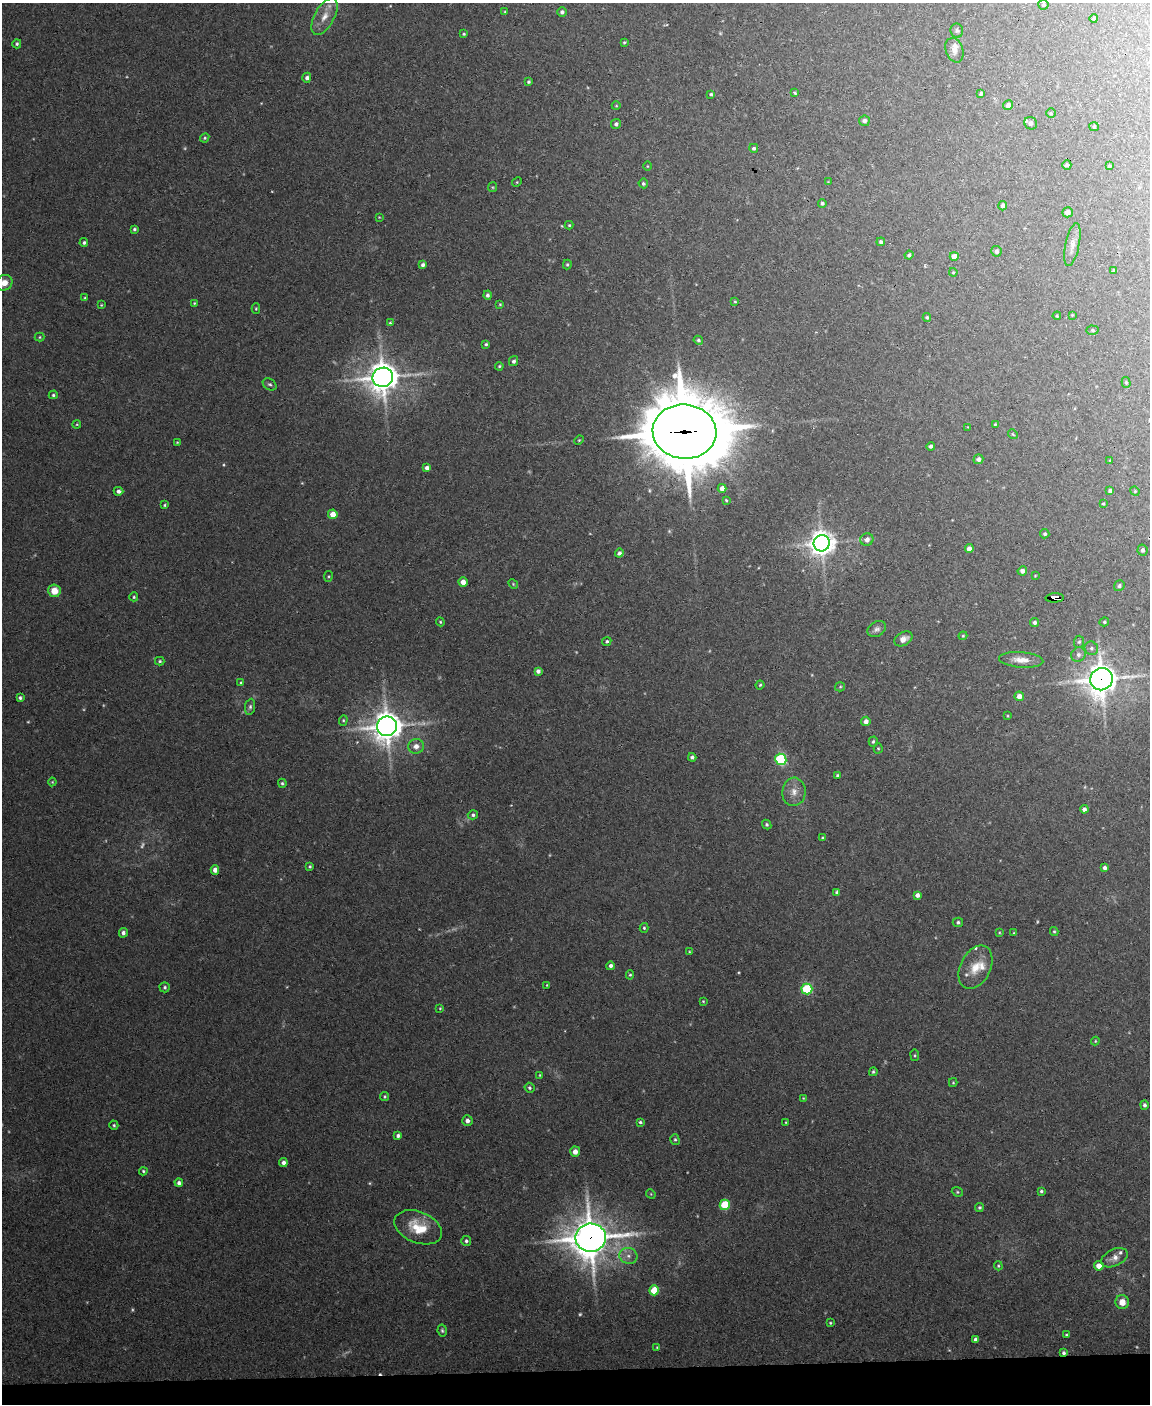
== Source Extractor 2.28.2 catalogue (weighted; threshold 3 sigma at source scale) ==
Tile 10 of 4 x 3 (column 2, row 3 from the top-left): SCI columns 1149-2296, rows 234-1635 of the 4592 x 4566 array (HDU 1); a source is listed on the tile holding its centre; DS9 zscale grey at full resolution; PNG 1152 x 1406 px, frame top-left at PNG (2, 3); each listed source drawn as its Kron ellipse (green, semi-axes under 4 px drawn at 4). Shown black and unused: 2% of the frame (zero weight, under 3 of 4 exposures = <1% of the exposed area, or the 3 px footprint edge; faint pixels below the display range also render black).
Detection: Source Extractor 2.28.2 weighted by HDU 2 'WHT'; one run over the whole footprint, this tile lists its part. Background 0.0514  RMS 0.0046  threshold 0.0209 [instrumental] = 3 sigma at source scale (4.5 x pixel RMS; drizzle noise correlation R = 1.50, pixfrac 1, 0.05/0.05 arcsec/px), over >= 5 px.
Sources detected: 223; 17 too faint to see at this stretch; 1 cosmic-ray / hot-pixel residue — neither listed nor drawn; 6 inside a brighter listed object's ellipse — not listed separately; the other 199 listed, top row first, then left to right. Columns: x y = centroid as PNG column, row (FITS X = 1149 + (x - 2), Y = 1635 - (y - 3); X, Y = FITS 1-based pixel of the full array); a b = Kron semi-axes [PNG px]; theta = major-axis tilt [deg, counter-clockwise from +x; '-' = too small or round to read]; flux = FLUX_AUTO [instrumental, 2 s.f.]
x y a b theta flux
1043 5 5 5 - 0.9
505 12 3 3 - 0.56
562 12 5 5 - 1.3
325 16 20 10 61 6.1
1094 18 4 4 - 0.66
957 31 7 6 - 0.96
464 34 4 3 - 0.58
624 42 3 3 - 0.52
17 44 4 4 - 0.93
954 50 13 8 -70 2.9
307 78 5 4 - 1.5
529 82 4 4 - 0.71
795 93 4 3 - 0.66
711 94 4 4 - 0.73
981 94 4 3 - 0.9
1008 105 5 5 - 2.1
616 106 4 3 - 0.36
1051 113 5 4 - 0.66
864 121 5 5 - 1.5
1031 123 6 6 - 1.3
616 124 5 5 - 1.2
1094 127 5 4 - 0.5
205 138 5 4 - 0.65
754 148 4 4 - 1
1067 165 5 4 - 1.3
647 166 4 3 - 0.36
1109 166 4 4 - 0.68
517 182 5 4 - 0.49
828 182 4 4 - 0.37
643 183 5 4 - 0.78
493 187 5 4 - 0.5
822 203 4 4 - 0.91
1003 206 4 4 - 1.6
1067 212 5 5 - 2.3
379 217 3 2 - 0.34
569 225 4 4 - 0.6
134 229 3 3 - 0.77
881 242 4 4 - 0.96
84 243 4 4 - 1
1072 245 22 7 78 3.5
996 251 5 5 - 1.5
909 255 4 3 - 0.98
954 256 4 4 - 5.2
423 265 4 4 - 1.3
567 265 5 4 - 0.63
1114 271 4 3 - 0.96
953 272 4 4 - 0.49
4 283 8 7 - 5.3
488 295 4 4 - 1.2
85 298 4 4 - 0.65
735 301 3 3 - 0.42
194 303 3 3 - 0.46
500 304 4 3 - 0.44
101 305 4 3 - 0.47
256 309 5 4 - 0.58
1072 315 4 4 - 0.37
1057 316 4 4 - 0.45
927 317 4 4 - 0.7
390 323 4 3 - 0.49
1093 330 6 4 -2 0.66
40 337 5 4 - 0.58
698 340 5 4 - 0.8
486 344 3 3 - 0.73
514 361 5 4 - 1.2
499 366 4 3 - 0.54
383 377 10 9 - 900
1126 382 5 4 - 0.67
270 384 7 5 -34 1.1
53 395 4 4 - 0.79
77 424 4 3 - 0.47
995 424 3 3 - 0.44
968 427 4 4 - 0.38
684 432 32 27 -5 4600
1013 434 5 4 - 0.56
579 440 5 3 - 0.43
177 442 4 3 - 0.41
931 446 4 4 - 1.4
978 459 5 4 - 1.7
1110 460 4 4 - 0.42
427 468 4 4 - 1.9
722 488 4 4 - 3.2
118 491 5 4 - 1.6
1110 491 4 4 - 1.3
1135 491 5 4 - 0.5
726 500 3 3 - 0.53
1103 504 4 3 - 0.5
165 505 4 3 - 0.56
333 514 5 4 - 5.5
1045 534 4 4 - 0.95
867 540 6 6 - 2.1
822 543 8 8 - 520
969 549 4 4 - 3.3
1143 550 5 5 - 1.2
619 553 4 4 - 1.3
1022 571 4 4 - 2.3
328 576 5 3 - 0.45
1035 576 3 2 - 0.34
463 582 4 4 - 3.5
513 584 5 4 - 0.54
1119 586 6 5 - 1
54 591 6 6 - 6.5
134 597 4 4 - 0.65
1055 598 9 4 3 28
440 622 4 4 - 0.52
1035 622 5 4 - 1.3
1104 622 5 4 - 0.66
877 629 10 7 33 1.7
963 636 4 4 - 0.52
903 639 9 6 29 2.9
607 641 5 4 - 0.79
1079 642 6 5 - 0.79
1091 648 7 6 - 1.4
1078 654 7 7 - 1.8
1021 660 22 7 -5 5.2
160 661 5 4 - 0.77
538 671 4 4 - 1.7
1102 679 11 11 - 730
241 682 4 3 - 0.45
760 685 4 4 - 0.66
840 687 5 4 - 0.62
1019 696 5 4 - 3.1
20 698 4 3 - 0.99
250 707 8 5 82 1.1
1008 716 4 2 - 0.37
343 720 5 4 - 0.68
866 721 5 4 - 2.5
387 726 10 9 - 780
873 742 5 4 - 0.75
416 746 8 7 - 3.3
878 748 5 4 - 0.56
692 757 4 4 - 1.1
781 759 5 5 - 51
838 775 3 3 - 0.83
52 782 4 4 - 0.42
282 783 5 4 - 0.76
794 792 14 11 84 4.7
1084 809 4 4 - 1.6
473 815 5 4 - 1
767 824 5 4 - 0.86
823 838 4 3 - 0.55
310 866 3 3 - 0.6
1105 868 4 4 - 1.8
215 870 4 4 - 2.7
837 892 4 4 - 1.2
917 895 4 4 - 2.3
958 922 5 4 - 0.99
644 928 5 4 - 0.75
1054 931 4 3 - 0.59
999 932 3 3 - 0.43
123 933 5 4 - 1.7
1014 933 3 3 - 0.42
689 951 4 3 - 0.36
610 966 4 4 - 1.6
975 967 23 15 64 9.1
630 975 5 4 - 0.65
547 985 3 3 - 0.36
165 987 5 5 - 0.93
807 989 5 5 - 36
703 1001 3 2 - 0.42
440 1008 3 3 - 0.45
1095 1041 4 4 - 0.47
915 1055 6 3 -83 0.52
873 1072 4 4 - 0.64
540 1075 3 3 - 0.4
953 1083 4 4 - 0.49
530 1088 5 4 - 0.92
385 1096 4 4 - 0.59
803 1098 3 3 - 0.36
1144 1105 5 4 - 1.3
467 1121 5 5 - 2.2
640 1122 4 4 - 0.84
786 1122 4 2 - 0.36
114 1125 5 4 - 0.7
398 1136 4 4 - 1.4
675 1140 5 4 - 0.72
575 1152 5 5 - 2.7
283 1162 4 4 - 2
143 1171 4 4 - 0.65
179 1183 4 4 - 1.5
1041 1191 4 3 - 0.78
957 1192 6 4 -21 0.66
651 1194 5 4 - 0.47
725 1205 5 5 - 23
979 1207 4 4 - 0.87
418 1227 25 15 -22 13
591 1238 15 14 - 1200
466 1241 5 5 - 1.1
628 1256 9 8 - 2.6
1114 1258 14 8 26 3.2
998 1266 5 4 - 0.5
1099 1266 5 4 - 4.5
654 1290 5 5 - 16
1122 1302 7 7 - 4.5
830 1323 4 3 - 0.51
442 1330 6 4 -81 0.83
1066 1335 3 2 - 0.59
976 1340 4 4 - 1.7
657 1347 4 4 - 0.48
1064 1353 4 4 - 1
Overlapping masked pixels (flux is a lower limit): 6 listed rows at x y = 684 432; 1143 550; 1055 598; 1102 679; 591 1238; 1064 1353
Isophote crosses this tile's border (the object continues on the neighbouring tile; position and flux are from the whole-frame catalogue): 2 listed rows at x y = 4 283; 1143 550